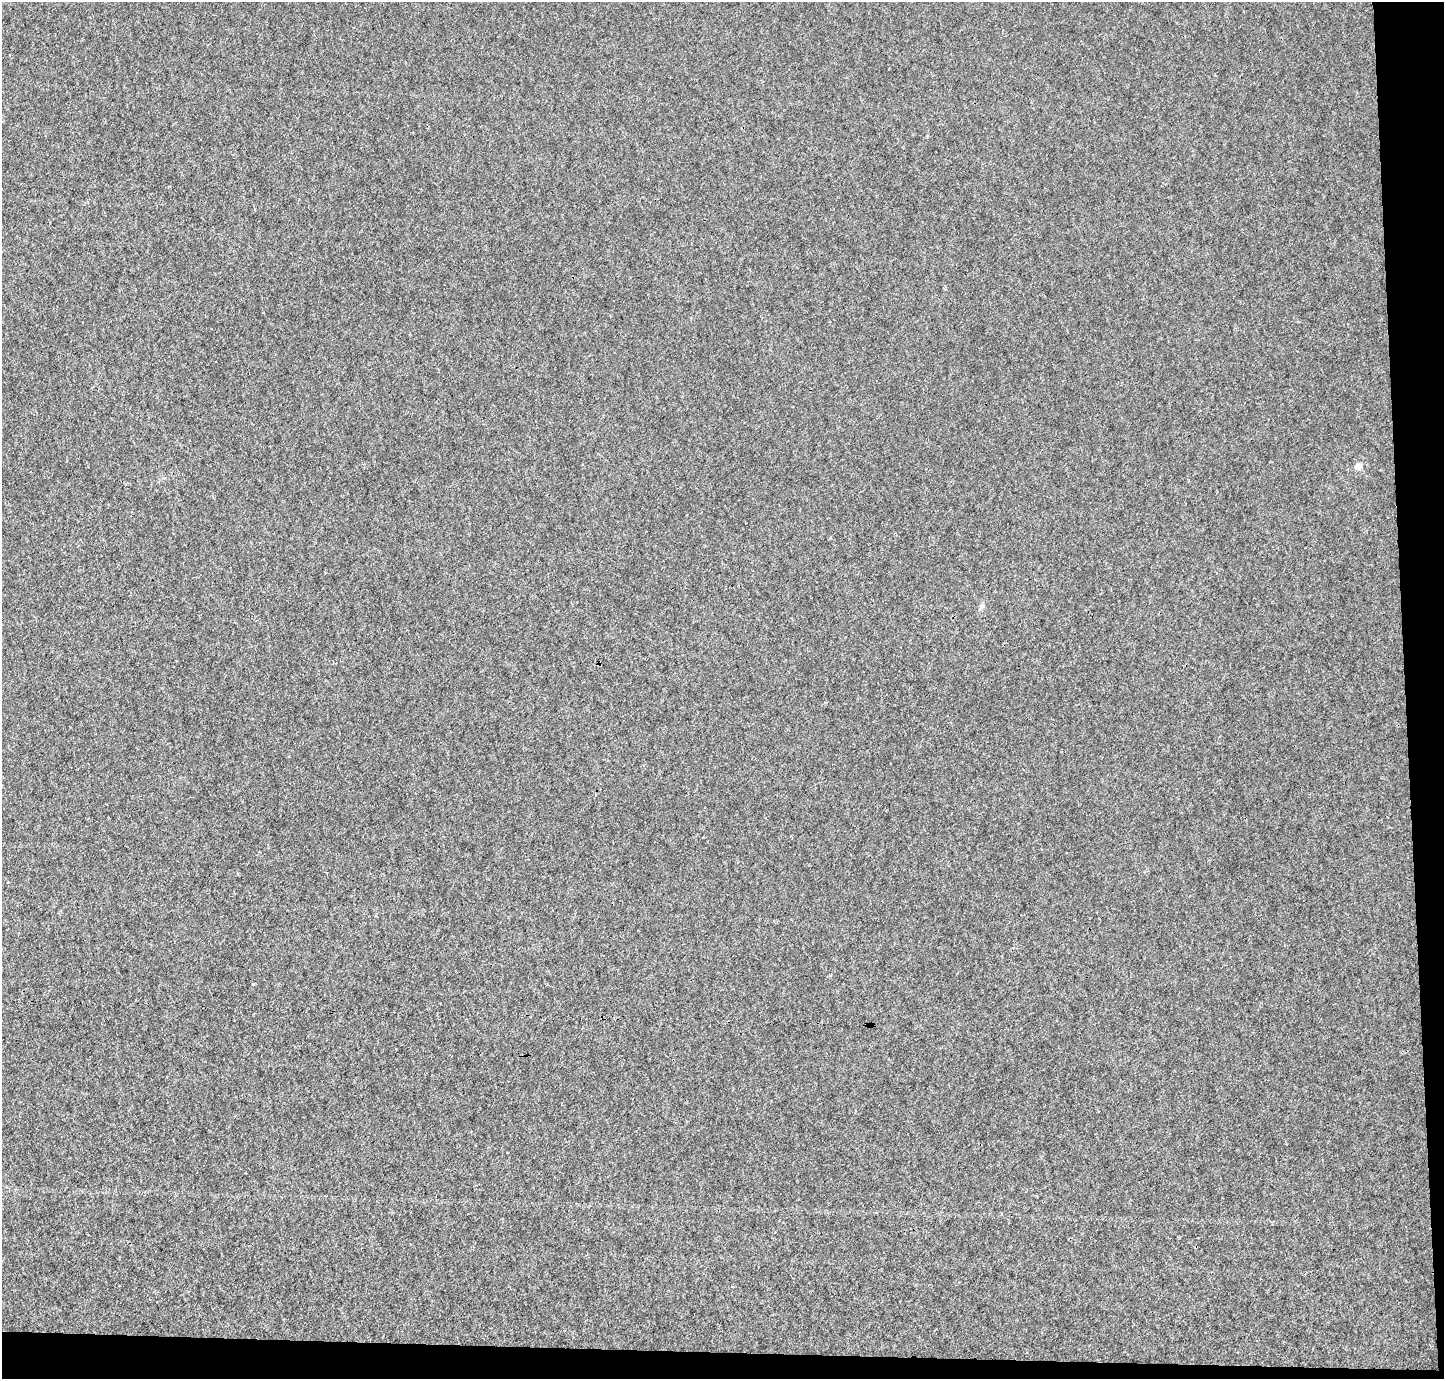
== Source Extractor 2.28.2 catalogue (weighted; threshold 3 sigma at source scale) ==
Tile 9 of 3 x 3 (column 3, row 3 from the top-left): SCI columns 2884-4325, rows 84-1460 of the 4325 x 4301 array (HDU 1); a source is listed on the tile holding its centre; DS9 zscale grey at full resolution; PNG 1446 x 1381 px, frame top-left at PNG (2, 2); no overlay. Shown black and unused: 5% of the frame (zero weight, under 3 of 4 exposures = <1% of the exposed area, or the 3 px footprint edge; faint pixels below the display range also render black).
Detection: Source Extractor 2.28.2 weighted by HDU 2 'WHT'; one run over the whole footprint, this tile lists its part. Background 0.00223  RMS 0.0054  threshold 0.0242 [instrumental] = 3 sigma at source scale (4.5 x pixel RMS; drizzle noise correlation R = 1.50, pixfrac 1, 0.05/0.05 arcsec/px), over >= 5 px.
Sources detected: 3; all 3 listed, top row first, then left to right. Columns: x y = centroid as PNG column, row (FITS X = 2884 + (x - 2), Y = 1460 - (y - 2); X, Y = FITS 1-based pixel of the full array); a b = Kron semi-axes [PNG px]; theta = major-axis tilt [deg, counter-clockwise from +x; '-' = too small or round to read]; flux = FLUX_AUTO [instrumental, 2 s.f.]
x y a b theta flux
1358 466 9 7 32 2.3
982 606 7 6 - 1.3
253 984 4 3 - 0.46